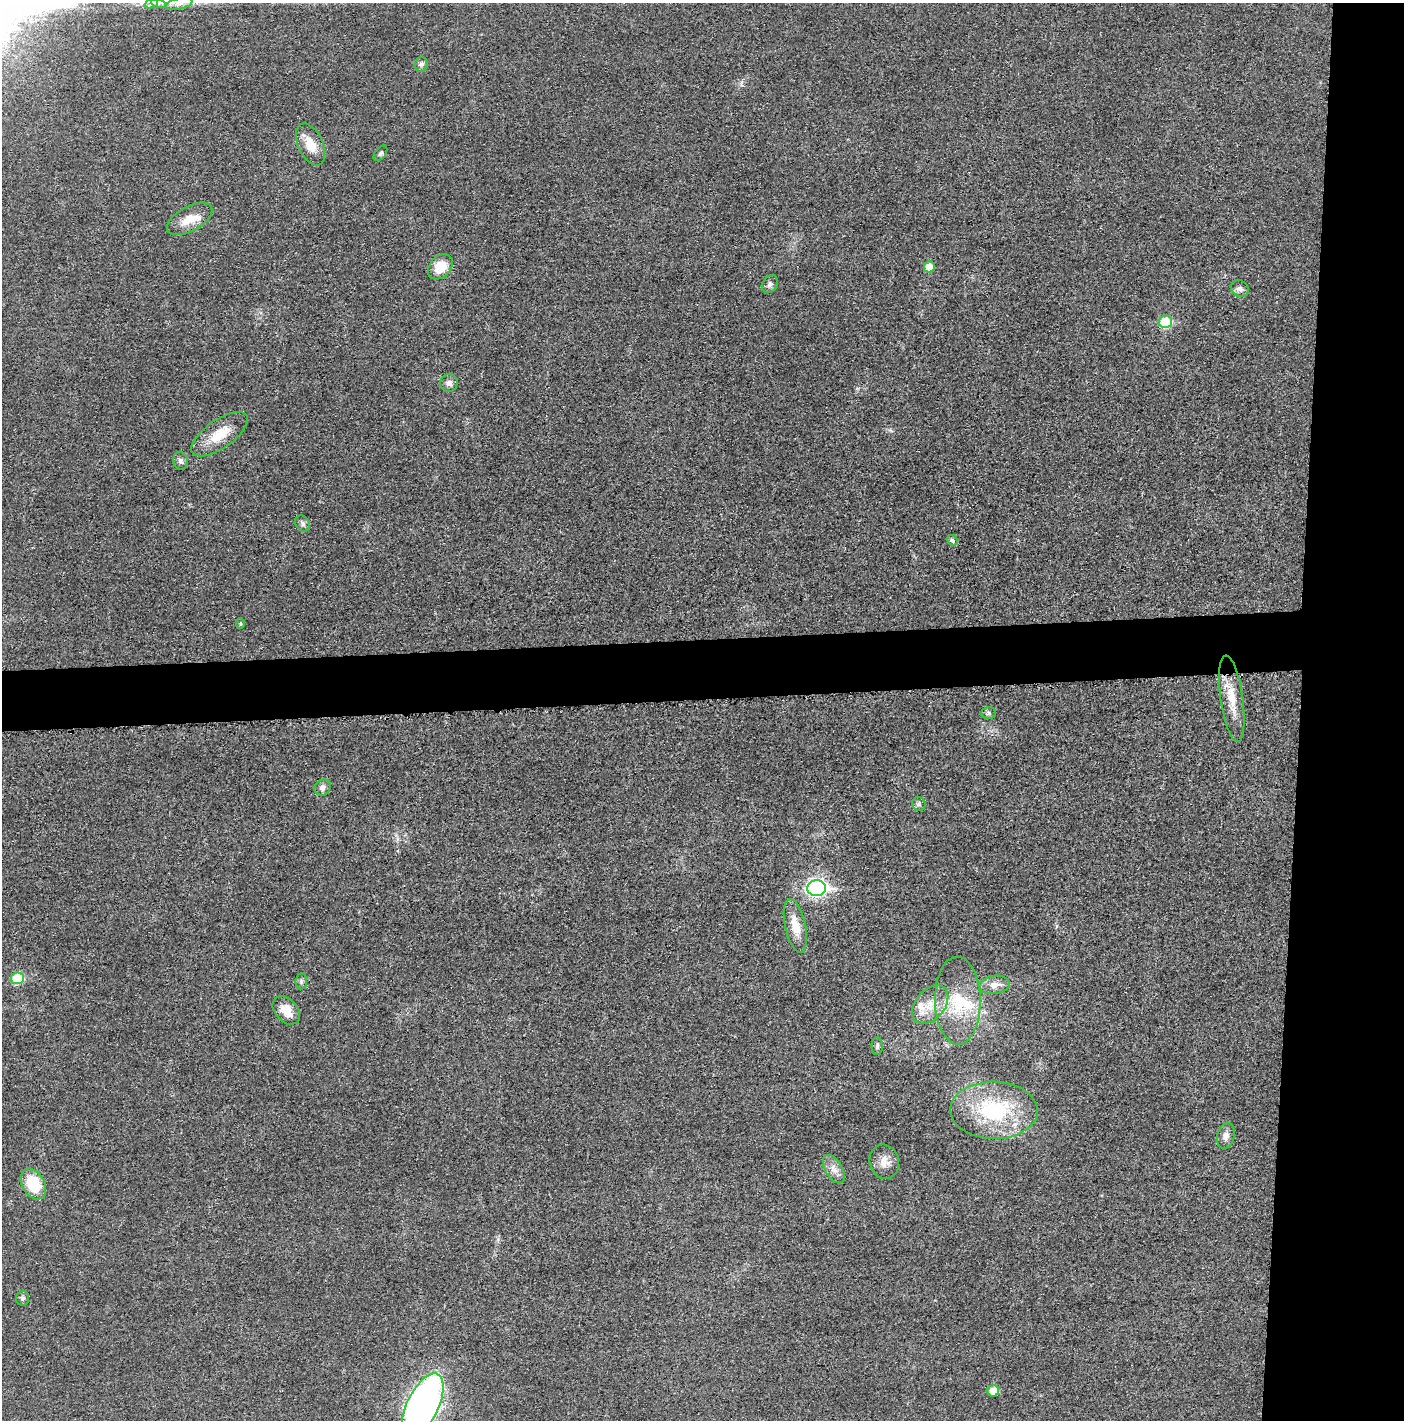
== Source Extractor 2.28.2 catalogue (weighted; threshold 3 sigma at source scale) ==
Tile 6 of 3 x 3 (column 3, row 2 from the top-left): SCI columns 2819-4220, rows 1427-2844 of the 4234 x 4262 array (HDU 1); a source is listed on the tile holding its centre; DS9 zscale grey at full resolution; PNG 1406 x 1422 px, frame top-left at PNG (2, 3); each listed source drawn as its Kron ellipse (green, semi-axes under 4 px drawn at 4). Shown black and unused: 11% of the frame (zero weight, under 3 of 5 exposures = <1% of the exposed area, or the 3 px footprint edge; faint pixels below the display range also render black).
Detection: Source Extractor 2.28.2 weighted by HDU 2 'WHT'; one run over the whole footprint, this tile lists its part. Background 0.0176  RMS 0.0046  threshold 0.0208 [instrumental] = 3 sigma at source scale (4.5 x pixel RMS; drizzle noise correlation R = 1.50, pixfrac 1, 0.05/0.05 arcsec/px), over >= 5 px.
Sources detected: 41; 2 inside a brighter listed object's ellipse — not listed separately; the other 39 listed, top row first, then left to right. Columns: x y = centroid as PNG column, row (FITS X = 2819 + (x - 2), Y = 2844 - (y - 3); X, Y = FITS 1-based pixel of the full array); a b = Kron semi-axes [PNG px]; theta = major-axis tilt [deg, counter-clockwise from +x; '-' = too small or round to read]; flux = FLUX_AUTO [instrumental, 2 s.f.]
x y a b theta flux
158 3 7 4 -18 1.3
151 4 7 4 18 1.1
179 4 14 5 13 2.4
421 64 8 6 89 1.2
311 144 22 12 -65 7.9
380 153 9 5 53 1
190 219 25 12 29 8
440 267 14 10 48 9.3
929 267 5 5 - 6.1
770 284 9 7 55 1.8
1240 288 9 8 - 2.1
1165 322 6 6 - 25
449 383 9 8 - 2.2
220 434 33 14 35 11
181 461 9 7 -75 1.6
303 523 8 7 - 1.4
952 540 5 5 - 1.2
240 623 5 4 - 0.64
1232 699 44 11 -82 10
988 713 7 6 - 0.97
323 787 9 7 44 2.2
919 804 7 6 - 1.1
817 888 9 7 5 160
795 926 27 10 -77 8.2
17 978 6 6 - 19
301 981 8 5 84 1.1
995 985 15 9 8 4.6
958 1001 44 23 -89 24
930 1005 22 14 50 8.9
286 1010 16 11 -48 7.1
877 1046 9 5 89 1.1
994 1110 44 28 -1 42
1226 1136 13 8 74 3
884 1162 17 14 -74 4.9
834 1169 16 8 -59 3.6
33 1184 16 11 -60 18
22 1298 7 6 - 1.2
993 1391 6 5 - 8.2
422 1406 35 15 64 250
Isophote crosses this tile's border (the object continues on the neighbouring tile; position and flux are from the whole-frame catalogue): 1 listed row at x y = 422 1406